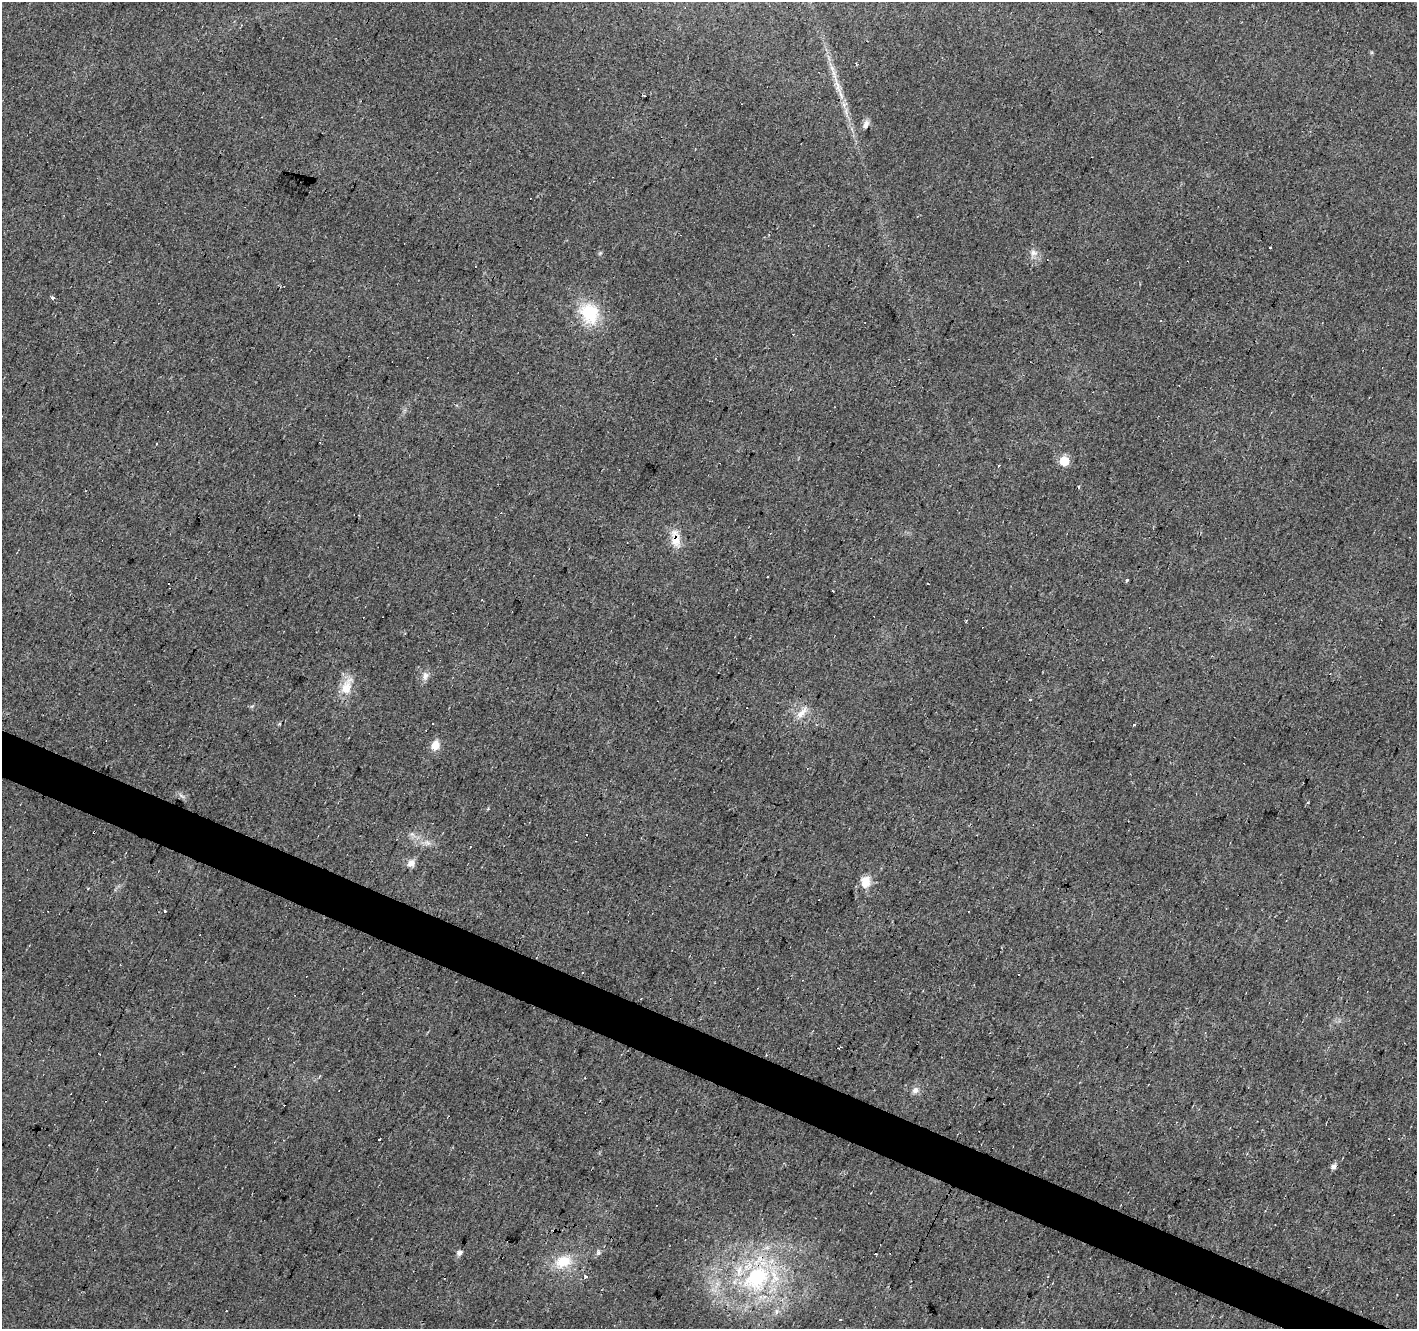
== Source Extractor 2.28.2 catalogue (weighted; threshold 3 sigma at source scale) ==
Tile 6 of 4 x 4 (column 2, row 2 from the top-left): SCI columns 1420-2834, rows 2922-4248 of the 5663 x 5777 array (HDU 1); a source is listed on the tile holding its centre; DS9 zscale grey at full resolution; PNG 1419 x 1331 px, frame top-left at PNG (2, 2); no overlay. Shown black and unused: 3% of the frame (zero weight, under 2 of 3 exposures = <1% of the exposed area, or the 3 px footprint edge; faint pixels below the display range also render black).
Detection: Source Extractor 2.28.2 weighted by HDU 2 'WHT'; one run over the whole footprint, this tile lists its part. Background 0.0202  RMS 0.0061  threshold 0.0272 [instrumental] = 3 sigma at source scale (4.5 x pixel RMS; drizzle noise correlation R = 1.50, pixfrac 1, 0.0396/0.0396 arcsec/px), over >= 5 px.
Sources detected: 58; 24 cosmic-ray / hot-pixel residue — not listed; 3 inside a brighter listed object's ellipse — not listed separately; the other 31 listed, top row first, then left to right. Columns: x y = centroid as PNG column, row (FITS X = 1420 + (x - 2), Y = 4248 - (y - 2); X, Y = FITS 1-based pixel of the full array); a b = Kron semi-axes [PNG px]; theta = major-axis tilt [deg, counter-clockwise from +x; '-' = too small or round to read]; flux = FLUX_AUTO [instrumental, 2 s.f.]
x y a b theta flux
837 83 27 5 -69 7.6
866 124 12 7 63 2.7
1270 247 3 3 - 1.1
1034 253 11 9 8 3.6
52 298 4 3 - 2.2
590 313 23 18 -56 31
1064 461 6 5 - 22
676 541 16 13 -83 8.7
1127 580 4 3 - 3.8
482 600 2 2 - 0.46
425 676 11 8 76 3.4
346 688 21 14 72 11
802 713 21 8 51 5.8
1134 725 3 3 - 4.6
435 745 11 8 70 7
1308 803 3 3 - 0.6
428 843 10 7 -40 3.1
411 863 11 7 53 3.8
865 882 16 12 81 8.5
164 911 3 3 - 3.2
583 973 3 2 - 0.54
915 1090 10 8 49 3
379 1139 3 2 - 1.4
1333 1166 6 5 - 2.7
598 1252 9 4 -90 1.2
459 1253 6 5 - 2.5
875 1254 3 2 - 0.85
563 1262 26 17 18 17
586 1276 3 3 - 4.3
757 1278 37 30 45 74
840 1319 3 3 - 1.8
Overlapping masked pixels (flux is a lower limit): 2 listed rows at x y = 676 541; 757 1278